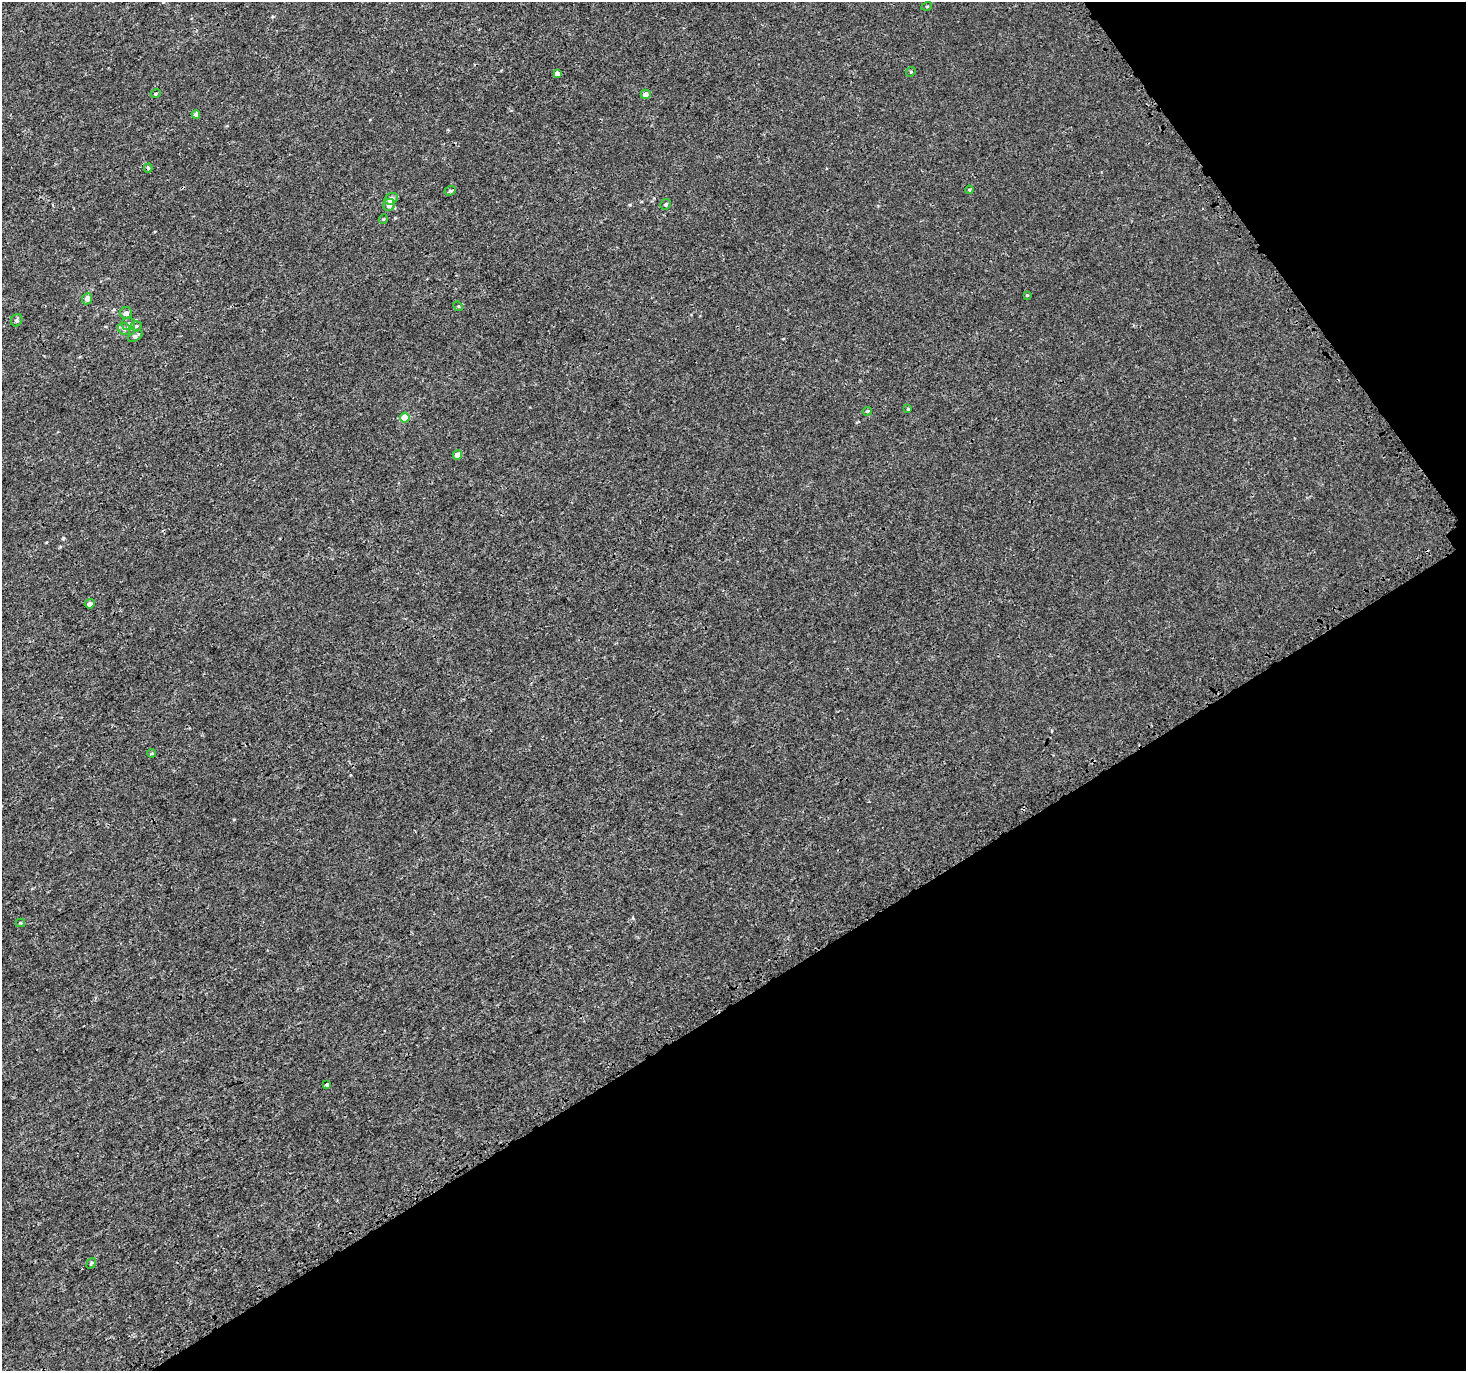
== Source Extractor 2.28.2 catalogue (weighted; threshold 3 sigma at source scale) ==
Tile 12 of 4 x 4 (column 4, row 3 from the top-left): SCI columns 4545-6008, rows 1606-2974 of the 6079 x 5979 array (HDU 1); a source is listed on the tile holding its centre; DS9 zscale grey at full resolution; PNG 1468 x 1373 px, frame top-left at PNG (2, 2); each listed source drawn as its Kron ellipse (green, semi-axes under 4 px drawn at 4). Shown black and unused: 32% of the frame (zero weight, under 3 of 4 exposures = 5% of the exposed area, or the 3 px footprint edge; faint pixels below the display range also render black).
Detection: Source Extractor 2.28.2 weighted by HDU 2 'WHT'; one run over the whole footprint, this tile lists its part. Background 3.67e-04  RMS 0.0013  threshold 0.00591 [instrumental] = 3 sigma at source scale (4.5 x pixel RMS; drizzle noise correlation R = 1.50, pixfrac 1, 0.0396/0.0396 arcsec/px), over >= 5 px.
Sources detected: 33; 2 cosmic-ray / hot-pixel residue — neither listed nor drawn; the other 31 listed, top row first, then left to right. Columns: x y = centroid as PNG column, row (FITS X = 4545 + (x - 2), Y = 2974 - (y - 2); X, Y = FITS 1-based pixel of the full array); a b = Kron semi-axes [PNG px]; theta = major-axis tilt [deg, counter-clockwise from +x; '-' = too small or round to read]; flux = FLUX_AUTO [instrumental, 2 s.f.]
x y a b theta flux
927 6 5 3 - 0.12
911 72 5 4 - 0.15
557 74 4 3 - 1.2
156 93 5 3 - 0.11
646 94 5 4 - 0.64
196 114 4 4 - 0.47
148 168 4 4 - 0.18
969 190 4 4 - 0.15
450 191 6 4 19 0.26
391 199 7 5 31 0.66
666 204 5 5 - 0.23
389 205 6 5 - 0.86
383 219 5 3 - 0.097
1027 295 4 3 - 0.12
87 299 5 5 - 0.55
458 306 5 4 - 0.12
126 313 6 6 - 0.43
17 320 6 5 - 0.28
129 324 6 6 - 0.4
136 326 5 5 - 0.24
124 329 6 5 - 0.29
135 336 8 4 31 0.32
908 409 3 3 - 0.13
867 411 5 3 - 0.16
405 418 5 5 - 2.6
457 455 5 4 - 0.88
90 604 5 4 - 0.46
152 753 4 3 - 0.15
21 923 4 4 - 0.14
327 1085 3 3 - 0.73
91 1263 6 3 53 0.18